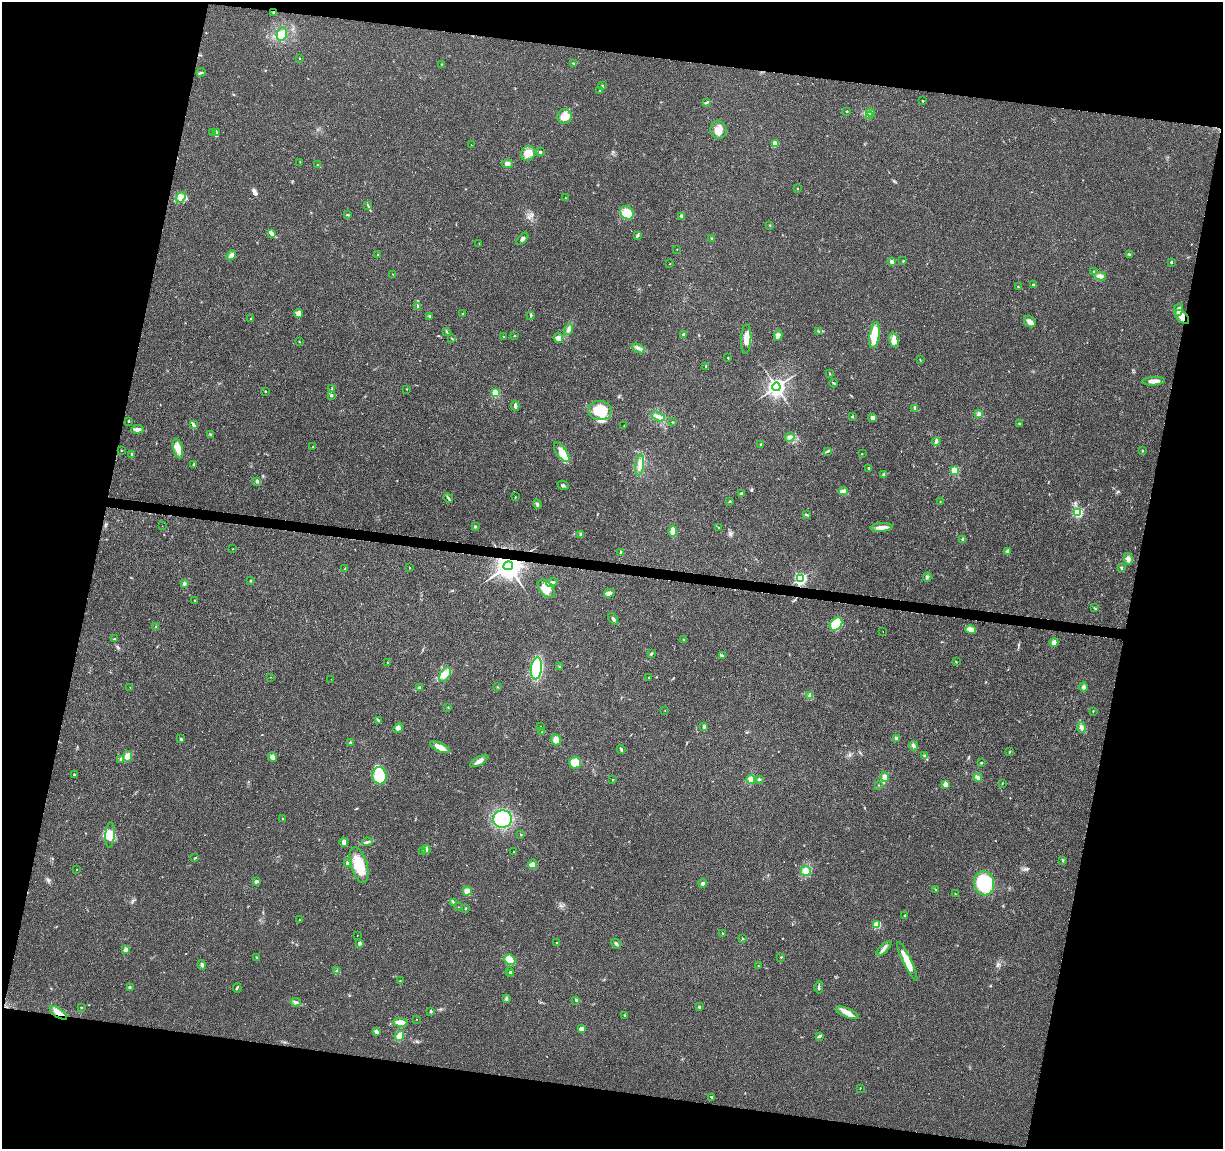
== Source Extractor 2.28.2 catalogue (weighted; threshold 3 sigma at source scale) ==
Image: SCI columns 6-4888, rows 232-4818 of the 4900 x 5106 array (HDU 1 of 3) = the unmasked area's bounding box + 8 px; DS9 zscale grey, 4 x 4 block average (1 PNG px = mean of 4 x 4 image px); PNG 1225 x 1151 px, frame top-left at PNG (2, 2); each listed source drawn as its Kron ellipse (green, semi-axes under 4 px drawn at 4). Shown black and unused: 25% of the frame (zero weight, under 3 of 4 exposures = <1% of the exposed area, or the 3 px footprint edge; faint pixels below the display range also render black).
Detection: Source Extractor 2.28.2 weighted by HDU 2 'WHT'. Background 0.0199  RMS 0.0029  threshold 0.0128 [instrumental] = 3 sigma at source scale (4.5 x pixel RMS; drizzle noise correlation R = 1.50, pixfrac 1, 0.0396/0.0396 arcsec/px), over >= 5 px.
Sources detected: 284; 1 cosmic-ray / hot-pixel residue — neither listed nor drawn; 1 coinciding with a brighter row at this scale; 9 inside a brighter listed object's ellipse — not listed separately; the other 273 listed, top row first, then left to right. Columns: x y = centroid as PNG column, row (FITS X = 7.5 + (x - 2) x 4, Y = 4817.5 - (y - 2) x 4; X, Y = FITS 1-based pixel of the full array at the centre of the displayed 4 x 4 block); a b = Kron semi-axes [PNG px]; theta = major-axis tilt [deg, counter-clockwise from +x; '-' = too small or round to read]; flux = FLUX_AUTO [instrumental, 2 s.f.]
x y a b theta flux
274 12 3 2 - 1
282 34 7 5 78 9
300 58 2 2 - 0.91
573 63 3 2 - 0.89
442 64 2 2 - 0.5
201 73 4 2 - 2.3
602 86 3 2 - 1.4
600 90 2 2 - 0.55
922 101 3 2 - 1.2
707 102 4 2 - 2
847 111 3 2 - 1.1
871 112 4 3 - 3.2
870 115 2 2 - 0.67
564 116 7 7 - 21
718 130 9 8 - 17
213 133 2 2 - 0.73
216 133 3 2 - 2.4
775 144 3 2 - 15
471 145 2 2 - 0.44
540 152 3 2 - 2.5
528 154 8 6 64 13
300 162 2 2 - 0.68
507 164 5 4 - 5.2
318 165 2 2 - 0.91
797 189 3 2 - 1
181 197 6 4 53 6.6
566 198 2 2 - 0.83
368 205 4 2 - 1.4
627 213 7 6 - 34
348 215 4 2 - 1.5
681 216 3 3 - 2.6
770 225 2 2 - 0.9
272 233 4 3 - 3.5
637 236 2 2 - 0.8
711 238 3 2 - 1.2
522 239 7 3 48 3.9
479 244 2 2 - 0.55
677 249 2 2 - 0.49
1129 254 3 2 - 1.6
231 255 5 4 - 5.4
378 255 3 2 - 0.89
903 261 3 2 - 1.2
892 262 4 3 - 3.9
1171 262 3 2 - 1.6
670 264 2 2 - 0.67
1094 271 2 2 - 0.99
393 274 2 2 - 0.68
1100 276 6 3 -11 5
1033 285 3 2 - 3
1018 286 2 2 - 0.9
418 306 2 2 - 1.4
1178 310 6 4 76 9.7
298 313 4 4 - 7.6
463 313 2 2 - 0.63
531 315 4 2 - 1.7
430 316 3 2 - 2.1
1182 317 8 5 -44 12
251 319 2 2 - 0.74
1030 322 6 5 - 8.6
569 329 6 3 73 5
819 331 2 2 - 1.1
446 332 2 2 - 1.2
683 334 2 2 - 3.4
778 335 5 4 - 8.1
874 335 13 5 82 51
515 336 2 2 - 1.4
504 337 2 2 - 0.91
452 338 2 2 - 0.94
558 338 5 5 - 8.6
746 339 15 5 88 18
894 340 8 4 -75 8.6
299 342 2 2 - 0.76
638 348 7 2 -25 4.6
728 358 3 2 - 1
920 360 3 2 - 0.81
706 366 2 2 - 1.1
830 374 2 2 - 0.74
1154 381 11 3 3 11
834 383 4 2 - 1.6
776 387 4 4 - 420
332 389 2 2 - 1
407 390 2 2 - 0.4
265 391 2 2 - 0.75
495 393 3 2 - 33
331 395 2 2 - 3.2
515 406 5 2 - 4.5
915 408 4 3 - 2.6
600 410 12 9 -2 61
979 414 4 4 - 4.1
658 416 7 3 -26 6.3
852 416 3 2 - 1.4
873 418 3 3 - 10
128 421 2 2 - 1.4
672 422 2 2 - 0.63
193 424 4 3 - 2.9
1020 424 3 2 - 1.8
624 425 2 2 - 0.49
137 429 6 4 6 5.3
211 435 3 2 - 2.1
790 437 5 4 - 5.2
936 442 4 3 - 4
761 444 2 2 - 1.2
313 447 2 2 - 0.73
178 448 10 4 -75 16
121 450 2 2 - 0.75
827 451 3 2 - 1.5
1142 451 2 2 - 1.4
562 452 11 5 -55 31
862 454 2 2 - 0.46
131 455 3 2 - 1.3
193 464 3 2 - 1.3
640 465 10 3 83 8.2
869 468 3 2 - 1.7
954 470 2 2 - 44
884 474 3 2 - 1.9
257 481 3 3 - 2.9
563 485 6 2 -21 2.6
843 491 4 3 - 4.5
741 494 3 2 - 2.7
515 497 2 2 - 0.6
448 498 5 2 - 2
730 501 3 2 - 1
940 501 2 2 - 0.67
537 504 5 2 - 2.9
1078 512 3 3 - 64
806 515 3 2 - 1.7
162 526 2 2 - 1.3
475 527 3 2 - 2.3
718 527 2 2 - 0.58
882 527 11 4 6 10
673 531 5 3 - 12
581 534 4 3 - 2.9
963 539 2 2 - 4.9
233 549 2 2 - 0.62
1008 551 4 3 - 5
621 553 3 2 - 1.6
1128 559 6 4 -77 7.2
508 566 5 4 - 1400
409 568 2 2 - 0.75
1121 568 4 2 - 2
345 569 3 2 - 1.5
927 577 5 2 - 2.9
800 579 3 3 - 130
251 580 3 2 - 1.5
552 583 5 3 - 4.1
184 584 3 3 - 3.1
546 589 11 6 -49 21
609 593 6 3 16 5.7
195 600 2 2 - 0.58
1095 608 3 2 - 1.3
613 619 6 2 -56 3.8
836 624 7 5 47 42
156 627 2 2 - 0.68
971 629 5 4 - 14
883 632 2 2 - 0.38
114 639 3 2 - 0.89
684 640 3 2 - 1.5
1054 643 4 4 - 8.3
651 653 4 2 - 1.6
722 655 3 2 - 1.2
387 662 2 2 - 0.59
956 662 2 2 - 0.63
560 667 2 2 - 0.93
536 668 11 5 82 140
445 675 8 5 54 12
271 677 2 2 - 0.35
648 677 2 2 - 0.72
331 679 2 2 - 0.43
130 687 2 2 - 0.38
497 687 2 2 - 0.77
1083 687 4 3 - 3.6
419 688 3 2 - 1.8
810 695 3 2 - 1.5
448 707 2 2 - 0.82
665 710 2 2 - 0.41
1093 711 2 2 - 0.91
379 721 4 3 - 2.6
704 726 2 2 - 5.8
541 727 2 2 - 0.85
1081 727 5 3 - 4.1
398 728 5 4 - 6.7
542 732 2 2 - 0.48
896 738 4 3 - 3.5
181 739 3 3 - 1.8
556 740 5 5 - 7.4
350 743 3 2 - 2.3
913 746 5 3 - 4.7
440 747 10 4 -25 16
621 749 4 2 - 2
1010 752 2 2 - 0.64
127 756 5 4 - 13
925 756 3 2 - 2
272 757 5 3 - 6.2
120 759 3 2 - 1.7
479 761 10 3 29 9.4
575 763 6 6 - 19
982 763 2 2 - 0.74
74 775 3 2 - 1.4
379 776 8 7 - 39
885 777 5 4 - 7.6
978 777 4 3 - 4.4
759 779 3 2 - 2.5
613 780 2 2 - 1.1
751 780 4 4 - 10
1002 783 2 2 - 0.67
945 784 2 2 - 11
878 785 2 2 - 0.86
283 819 2 2 - 1.4
502 819 9 8 - 100
110 835 13 4 86 15
521 835 2 2 - 0.87
344 842 5 3 - 6.2
367 842 5 2 - 3
426 849 4 3 - 2.9
423 851 2 2 - 1
514 851 2 2 - 0.43
195 858 3 2 - 1.1
1062 860 2 2 - 1.5
348 863 2 2 - 6.1
532 864 5 4 - 11
359 865 18 8 -73 40
77 869 2 2 - 0.52
806 871 5 5 - 7.1
256 881 4 3 - 2.9
703 883 4 3 - 3.2
984 883 12 10 -80 100
936 889 2 2 - 0.85
467 891 4 4 - 9.5
955 894 2 2 - 0.8
453 903 3 3 - 2.8
459 907 2 2 - 0.43
465 908 2 2 - 1.4
905 916 3 2 - 1.1
299 920 2 2 - 0.87
877 925 2 2 - 32
722 933 2 2 - 0.99
357 936 2 2 - 0.55
743 939 2 2 - 0.55
360 943 2 2 - 6.7
557 943 2 2 - 1.2
616 944 5 2 - 2.6
884 948 9 3 46 5.8
125 950 3 3 - 5.9
256 957 2 2 - 1.1
781 957 2 2 - 0.92
510 960 6 5 - 26
907 961 21 4 -64 32
202 965 5 3 - 3.3
758 965 2 2 - 0.65
336 971 3 2 - 1.1
510 972 3 2 - 1.3
511 974 3 2 - 1.1
400 981 2 2 - 0.97
130 987 2 2 - 0.97
819 987 6 2 84 2.5
237 988 5 2 - 1.8
506 999 4 3 - 2.3
576 1000 3 2 - 1.7
296 1002 5 3 - 3.6
81 1007 2 2 - 0.94
699 1007 3 2 - 2
431 1011 3 2 - 1.9
58 1013 10 4 -35 17
847 1013 12 4 -23 13
625 1015 3 2 - 1
417 1019 2 2 - 0.52
400 1022 7 4 -5 14
581 1029 2 2 - 13
376 1031 4 2 - 1.9
399 1036 5 3 - 12
820 1036 3 3 - 2.5
860 1088 2 2 - 0.73
712 1097 3 2 - 1.9
Overlapping masked pixels (flux is a lower limit): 3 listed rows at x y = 1182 317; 508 566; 58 1013
Diffuse or blended objects may show on this block-average render without a row.